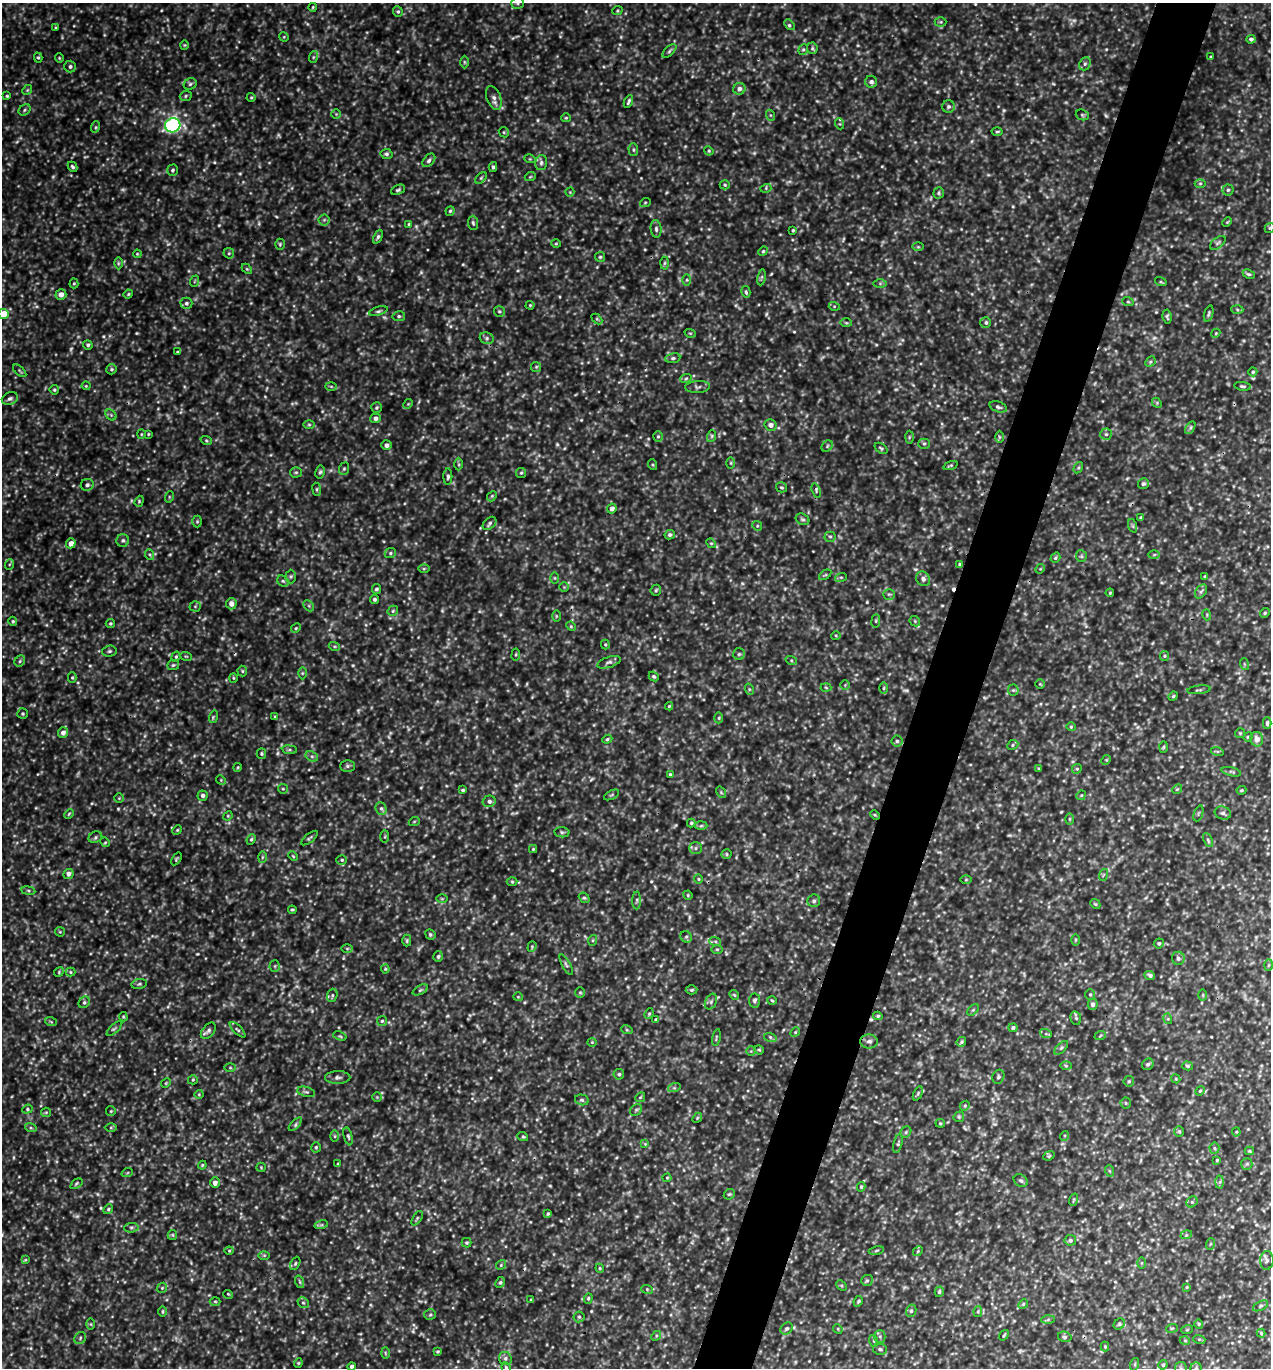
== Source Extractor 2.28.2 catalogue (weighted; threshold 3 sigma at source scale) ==
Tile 10 of 4 x 4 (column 2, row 3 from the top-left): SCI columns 1564-2832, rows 1396-2761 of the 5508 x 5497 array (HDU 1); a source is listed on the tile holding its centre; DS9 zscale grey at full resolution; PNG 1273 x 1370 px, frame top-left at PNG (2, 3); each listed source drawn as its Kron ellipse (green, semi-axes under 4 px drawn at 4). Shown black and unused: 5% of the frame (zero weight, under 3 of 5 exposures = <1% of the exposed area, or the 3 px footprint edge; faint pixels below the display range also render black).
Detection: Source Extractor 2.28.2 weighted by HDU 2 'WHT'; one run over the whole footprint, this tile lists its part. Background 0.632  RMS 0.11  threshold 0.477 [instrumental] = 3 sigma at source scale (4.5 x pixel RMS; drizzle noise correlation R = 1.50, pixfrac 1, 0.05/0.05 arcsec/px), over >= 5 px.
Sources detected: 596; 23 too faint to see at this stretch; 3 cosmic-ray / hot-pixel residue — neither listed nor drawn; of the other 570, all 500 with FLUX_AUTO >= 10.3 (the completeness limit of this list) listed and drawn (70 fainter detections not listed), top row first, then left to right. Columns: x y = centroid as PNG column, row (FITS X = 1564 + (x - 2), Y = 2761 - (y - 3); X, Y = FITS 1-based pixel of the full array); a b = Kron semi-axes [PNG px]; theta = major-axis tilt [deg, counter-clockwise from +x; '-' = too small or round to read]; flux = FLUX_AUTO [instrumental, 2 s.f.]
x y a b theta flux
517 3 6 5 - 23
313 7 4 3 - 12
398 11 5 5 - 16
617 11 5 3 - 11
941 22 6 5 - 16
789 25 6 4 -47 18
56 28 3 3 - 10
284 37 5 4 - 11
1251 39 4 4 - 30
184 45 4 4 - 11
812 48 6 5 - 19
803 49 5 4 - 15
669 51 8 4 44 20
38 57 5 4 - 14
313 57 6 4 71 15
1211 57 3 3 - 13
59 58 5 4 - 12
464 62 6 4 -89 16
1085 64 7 5 67 25
70 66 6 6 - 29
871 82 6 6 - 36
190 84 7 5 29 22
739 89 6 6 - 45
27 90 5 4 - 13
7 96 4 4 - 12
186 96 6 5 - 16
251 97 4 4 - 12
494 98 12 7 -70 57
628 101 7 3 67 21
949 106 6 6 - 27
24 110 6 5 - 19
336 114 5 5 - 13
770 115 5 3 - 12
1082 115 7 5 -21 16
566 118 5 4 - 13
840 124 5 3 - 12
173 125 7 7 - 2400
95 127 5 3 - 13
504 132 5 4 - 13
997 132 5 3 - 13
633 150 6 5 - 18
709 151 5 3 - 12
386 154 6 5 - 25
530 159 6 3 -17 11
429 160 8 5 48 29
541 163 8 5 75 28
72 167 5 4 - 18
493 167 5 4 - 21
173 170 6 5 - 21
530 177 5 3 - 11
481 178 7 4 45 18
1200 183 5 3 - 13
725 185 5 4 - 14
766 188 5 3 - 12
398 190 7 4 23 20
1228 190 5 5 - 21
570 192 4 4 - 11
939 193 6 5 - 16
645 203 5 3 - 11
450 211 4 4 - 16
324 220 5 5 - 23
1227 222 5 3 - 11
473 223 7 5 -86 21
409 224 4 4 - 14
1270 228 5 4 - 14
656 229 9 5 -83 29
793 230 3 3 - 14
378 237 7 4 65 21
1218 243 9 5 38 23
280 244 5 4 - 14
556 244 5 3 - 11
918 247 6 4 -1 12
763 251 5 4 - 14
229 253 5 5 - 16
137 254 4 3 - 11
600 257 5 5 - 16
118 263 6 4 89 15
665 263 6 4 88 17
247 269 6 4 -44 13
1249 274 6 4 -26 19
761 277 8 4 81 19
687 280 5 4 - 15
195 281 6 3 70 11
1161 282 6 4 -17 12
74 283 5 4 - 13
880 283 7 4 0 16
746 292 6 4 -75 17
61 294 5 5 - 75
128 294 5 4 - 12
1128 302 6 3 -19 13
186 303 6 6 - 24
530 305 4 4 - 12
834 306 5 3 - 13
1237 310 6 4 -3 18
378 311 9 4 16 21
499 311 5 5 - 17
1209 313 8 4 71 18
3 314 5 5 - 180
399 316 6 5 - 20
1167 317 7 4 -82 19
597 319 6 4 -45 13
986 322 5 5 - 23
846 323 6 4 -2 15
690 333 6 3 -18 11
1216 333 4 3 - 11
487 338 7 5 -21 27
88 345 5 4 - 23
177 352 3 3 - 11
673 358 7 5 10 23
1150 362 6 4 46 18
536 367 5 5 - 15
111 369 5 5 - 18
20 371 8 3 -42 16
1253 372 4 4 - 17
686 378 6 3 20 15
86 386 4 4 - 10
331 386 6 4 -2 14
1243 386 8 4 -9 19
698 387 12 6 3 29
54 390 5 5 - 16
10 399 8 6 23 31
1157 403 5 4 - 13
408 404 5 4 - 12
998 407 9 5 -20 26
376 408 5 5 - 18
111 415 6 5 - 20
375 418 5 5 - 38
309 425 6 4 0 16
771 425 6 5 - 53
1190 428 7 4 60 18
141 434 4 4 - 11
148 434 4 4 - 10
1106 434 6 6 - 23
658 436 5 4 - 16
712 436 6 4 72 17
909 437 6 4 87 15
999 437 6 4 -89 16
206 440 6 3 -19 15
924 444 5 5 - 19
386 445 5 5 - 38
827 446 6 5 - 17
881 448 7 4 -36 19
731 463 6 4 90 13
459 464 6 4 -89 15
653 465 5 3 - 12
951 465 7 3 19 14
1078 468 6 4 58 14
344 469 6 5 - 17
296 472 6 5 - 19
320 472 7 4 79 19
521 473 5 5 - 16
448 476 8 4 89 22
1143 484 5 5 - 19
87 485 6 6 - 31
782 487 6 5 - 16
317 489 6 3 -83 14
816 491 8 3 -72 18
492 496 6 4 47 14
169 497 6 3 73 11
139 501 5 4 - 14
612 509 5 4 - 54
1141 517 3 3 - 14
802 519 7 5 -29 20
197 522 6 5 - 16
490 523 8 5 43 24
757 526 5 4 - 13
1133 526 7 4 -71 17
670 535 5 4 - 23
830 537 5 5 - 17
123 540 6 6 - 24
71 543 5 4 - 70
711 543 5 4 - 15
390 553 6 5 - 18
150 555 5 3 - 14
1154 555 6 4 2 13
1081 556 6 5 - 18
1055 558 5 4 - 17
10 564 5 3 - 11
960 564 4 3 - 13
424 569 5 3 - 12
1040 569 5 4 - 11
825 575 7 3 35 14
291 576 7 5 88 18
1205 576 3 3 - 11
841 577 6 4 17 14
555 578 6 4 -89 11
923 579 8 6 -54 37
283 581 6 5 - 18
564 587 5 5 - 13
376 589 5 4 - 22
656 590 5 5 - 17
1201 591 8 5 55 26
1110 593 4 3 - 11
889 594 6 5 - 19
374 599 4 4 - 21
231 604 5 5 - 66
195 606 5 5 - 15
309 606 6 4 -46 18
393 611 6 4 47 16
1265 613 5 4 - 15
1207 615 5 3 - 11
556 616 5 3 - 10
13 621 4 4 - 16
876 621 7 3 83 13
915 621 6 4 -47 15
110 623 4 4 - 14
571 626 5 4 - 13
296 628 5 4 - 14
836 635 5 3 - 11
605 644 5 4 - 12
334 646 5 3 - 13
109 651 7 5 3 21
739 654 6 5 - 20
516 655 6 3 81 11
186 656 6 3 -18 12
1164 656 5 4 - 16
176 657 5 4 - 16
791 660 6 4 -19 15
20 661 6 5 - 20
609 662 12 5 18 33
1244 664 6 3 -72 12
173 665 6 5 - 18
242 671 5 5 - 15
302 673 6 4 89 15
654 676 5 4 - 18
72 678 5 4 - 14
233 678 4 4 - 12
1040 684 5 5 - 13
845 685 4 4 - 10
826 688 5 3 - 10
883 688 6 4 88 15
749 689 6 3 -72 14
1013 690 5 5 - 18
1199 690 12 2 7 17
1173 696 5 4 - 14
669 706 4 4 - 12
23 714 5 5 - 18
213 717 6 3 73 14
275 717 4 3 - 12
719 718 5 3 - 14
1267 723 6 4 89 24
1071 727 4 4 - 14
63 733 5 5 - 51
1240 733 5 5 - 14
1248 737 5 4 - 13
607 739 5 4 - 15
1257 739 7 6 - 76
897 741 5 5 - 23
1013 745 6 4 25 14
1164 747 6 4 88 13
289 750 7 4 -7 18
1217 751 6 4 -18 15
261 754 5 4 - 16
312 756 6 5 - 23
1106 760 5 4 - 12
347 766 7 6 - 23
238 767 4 3 - 10
1039 769 3 3 - 12
1077 769 5 4 - 14
1231 772 10 3 -14 22
670 774 3 3 - 13
221 780 5 4 - 12
283 789 5 4 - 13
1177 789 5 4 - 13
463 790 4 3 - 17
1241 790 5 4 - 14
721 792 6 4 -56 13
612 795 8 3 27 13
1081 795 5 4 - 12
203 796 5 5 - 30
119 798 4 4 - 11
489 801 6 5 - 36
381 809 6 5 - 24
1198 813 8 2 69 11
1223 813 8 6 -18 34
69 814 5 4 - 12
875 815 5 3 - 11
228 816 5 4 - 12
1069 819 6 4 -90 13
414 822 5 3 - 12
691 823 4 4 - 15
701 826 6 4 2 18
177 830 5 4 - 12
562 832 7 5 -8 22
95 837 7 5 23 24
385 837 6 3 89 13
309 838 10 3 39 19
251 839 5 4 - 17
1208 840 7 4 -65 21
105 842 5 4 - 13
696 848 6 5 - 25
533 849 4 4 - 11
727 854 5 4 - 14
293 856 5 3 - 11
262 857 6 4 88 15
176 859 7 4 57 14
342 860 5 4 - 18
68 874 5 4 - 42
1103 875 6 3 71 12
698 879 4 4 - 13
966 880 5 4 - 11
512 882 5 3 - 13
28 891 7 3 -9 16
688 895 5 4 - 12
584 898 6 4 -40 17
442 899 6 4 0 14
637 900 9 4 89 22
814 901 6 6 - 25
1095 904 5 4 - 15
292 910 4 3 - 13
60 932 5 4 - 12
430 934 5 5 - 18
686 937 6 5 - 21
593 940 5 3 - 11
1075 940 6 3 89 12
407 941 6 4 89 15
715 941 6 4 -19 17
1159 943 5 4 - 18
532 947 5 4 - 14
347 949 6 4 0 13
717 949 5 3 - 12
438 956 5 5 - 21
1178 958 6 6 - 32
566 965 11 4 -61 22
1269 965 6 4 88 13
275 966 5 5 - 16
385 969 4 4 - 11
59 972 5 4 - 13
70 972 5 4 - 13
1150 975 5 4 - 27
139 984 8 5 11 18
420 990 8 4 28 19
691 990 6 4 3 15
580 992 5 5 - 14
1090 994 5 4 - 15
332 995 7 5 71 21
734 995 5 4 - 15
1203 995 6 3 -90 11
518 997 5 4 - 11
754 1000 7 5 84 28
772 1000 5 3 - 12
84 1002 6 5 - 21
711 1002 8 5 64 28
1093 1004 6 5 - 40
973 1010 7 4 44 17
649 1014 5 4 - 14
878 1016 4 3 - 17
123 1017 5 3 - 11
1076 1018 7 5 -77 19
655 1019 4 3 - 11
1168 1019 5 3 - 12
382 1021 5 5 - 17
51 1022 6 3 -20 14
1013 1028 4 4 - 25
114 1029 10 4 44 22
238 1030 10 4 -44 22
627 1030 6 3 -18 13
208 1031 9 6 50 34
795 1032 5 4 - 14
1046 1034 6 4 -18 16
340 1036 7 3 -20 13
1100 1036 6 3 21 12
716 1037 8 3 78 14
770 1037 6 4 -18 18
869 1041 9 7 1 42
592 1042 4 4 - 11
961 1042 5 4 - 18
1061 1048 8 4 45 23
759 1050 5 4 - 12
751 1051 5 5 - 14
1148 1064 6 5 - 26
1066 1066 6 4 -2 13
1188 1066 5 4 - 17
230 1068 6 4 -1 13
619 1074 5 5 - 18
338 1077 12 6 1 37
998 1077 7 5 67 22
1176 1079 4 3 - 10
193 1080 5 5 - 14
1129 1081 5 5 - 19
166 1083 5 4 - 11
674 1088 6 4 17 19
1200 1091 5 4 - 14
306 1092 9 5 -13 23
918 1093 7 4 64 19
199 1094 4 4 - 11
377 1097 4 4 - 12
640 1097 5 4 - 14
582 1100 7 5 -14 22
1126 1103 5 5 - 17
965 1106 5 4 - 16
27 1109 5 4 - 14
636 1110 6 5 - 19
111 1111 5 5 - 13
46 1112 5 4 - 12
959 1117 5 5 - 16
697 1118 5 4 - 13
940 1123 4 4 - 12
295 1124 8 3 46 21
111 1127 6 4 0 14
31 1128 6 4 -18 16
1179 1131 5 5 - 16
906 1132 6 5 - 18
1236 1132 4 4 - 12
335 1136 5 3 - 11
348 1136 9 4 -76 20
1064 1136 5 3 - 12
523 1137 5 3 - 14
898 1143 10 4 76 18
645 1144 4 4 - 11
316 1147 5 4 - 19
1214 1148 5 5 - 17
1249 1151 4 4 - 12
1049 1156 6 4 22 14
1217 1160 3 3 - 12
338 1164 3 3 - 13
1247 1164 6 5 - 22
202 1165 4 3 - 12
261 1167 5 4 - 12
1110 1171 6 3 -70 13
127 1173 6 3 19 11
667 1178 4 4 - 11
1021 1181 7 6 - 24
1220 1182 6 4 88 19
215 1183 5 5 - 52
76 1184 7 3 36 15
861 1187 4 3 - 14
729 1194 6 5 - 16
1073 1200 6 4 71 13
1192 1202 6 5 - 18
108 1209 5 4 - 16
548 1214 3 3 - 14
417 1218 8 3 57 17
321 1225 7 4 17 19
131 1228 7 4 4 22
172 1235 5 4 - 13
1186 1235 6 3 17 14
1070 1240 6 5 - 23
467 1243 5 5 - 15
1210 1244 6 3 71 11
876 1250 8 4 10 15
229 1251 4 4 - 11
918 1251 5 4 - 14
264 1255 6 4 0 13
25 1260 4 4 - 12
1267 1260 9 6 85 35
295 1263 7 4 63 18
1142 1263 6 4 89 14
501 1265 5 4 - 15
600 1268 4 4 - 11
867 1280 6 5 - 20
300 1282 6 4 -71 18
500 1282 5 4 - 19
841 1286 6 4 -44 13
1187 1287 4 3 - 12
162 1288 5 4 - 15
647 1289 6 3 -19 14
939 1292 5 4 - 19
228 1294 5 3 - 10
588 1298 5 4 - 13
531 1300 3 3 - 11
215 1301 5 3 - 11
858 1301 5 3 - 17
303 1303 6 5 - 19
1023 1304 5 4 - 14
1260 1306 8 4 27 21
911 1311 6 5 - 25
978 1311 5 4 - 12
162 1312 5 3 - 12
430 1315 6 5 - 19
579 1317 5 5 - 18
1048 1320 6 4 2 18
91 1324 6 4 -89 12
1119 1324 6 5 - 17
1199 1324 4 4 - 12
1172 1328 6 3 18 11
787 1329 7 5 42 26
838 1329 5 4 - 12
1187 1330 6 3 19 11
1261 1333 4 4 - 12
1004 1335 6 3 54 13
656 1336 5 4 - 15
880 1336 6 5 - 22
1065 1337 7 5 -14 21
80 1338 6 5 - 21
1199 1339 6 4 -18 14
874 1341 6 4 -71 13
1185 1341 5 3 - 11
1105 1347 5 4 - 12
880 1349 7 5 -11 25
437 1351 3 3 - 11
385 1353 6 4 -88 13
505 1358 7 6 - 29
298 1363 4 4 - 12
1135 1364 6 4 72 14
1163 1365 4 4 - 20
352 1366 4 4 - 30
506 1367 5 4 - 14
1181 1368 6 6 - 24
1196 1368 5 5 - 19
Overlapping masked pixels (flux is a lower limit): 1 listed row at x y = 875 815
Isophote crosses this tile's border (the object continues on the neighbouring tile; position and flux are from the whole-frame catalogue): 7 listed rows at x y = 517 3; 1270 228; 3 314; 352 1366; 506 1367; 1181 1368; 1196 1368
Unlisted compact peaks at least as high as the median listed source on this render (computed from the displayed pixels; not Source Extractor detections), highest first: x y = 103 336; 1106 116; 1004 110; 222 638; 766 314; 751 1066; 557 444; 538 120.